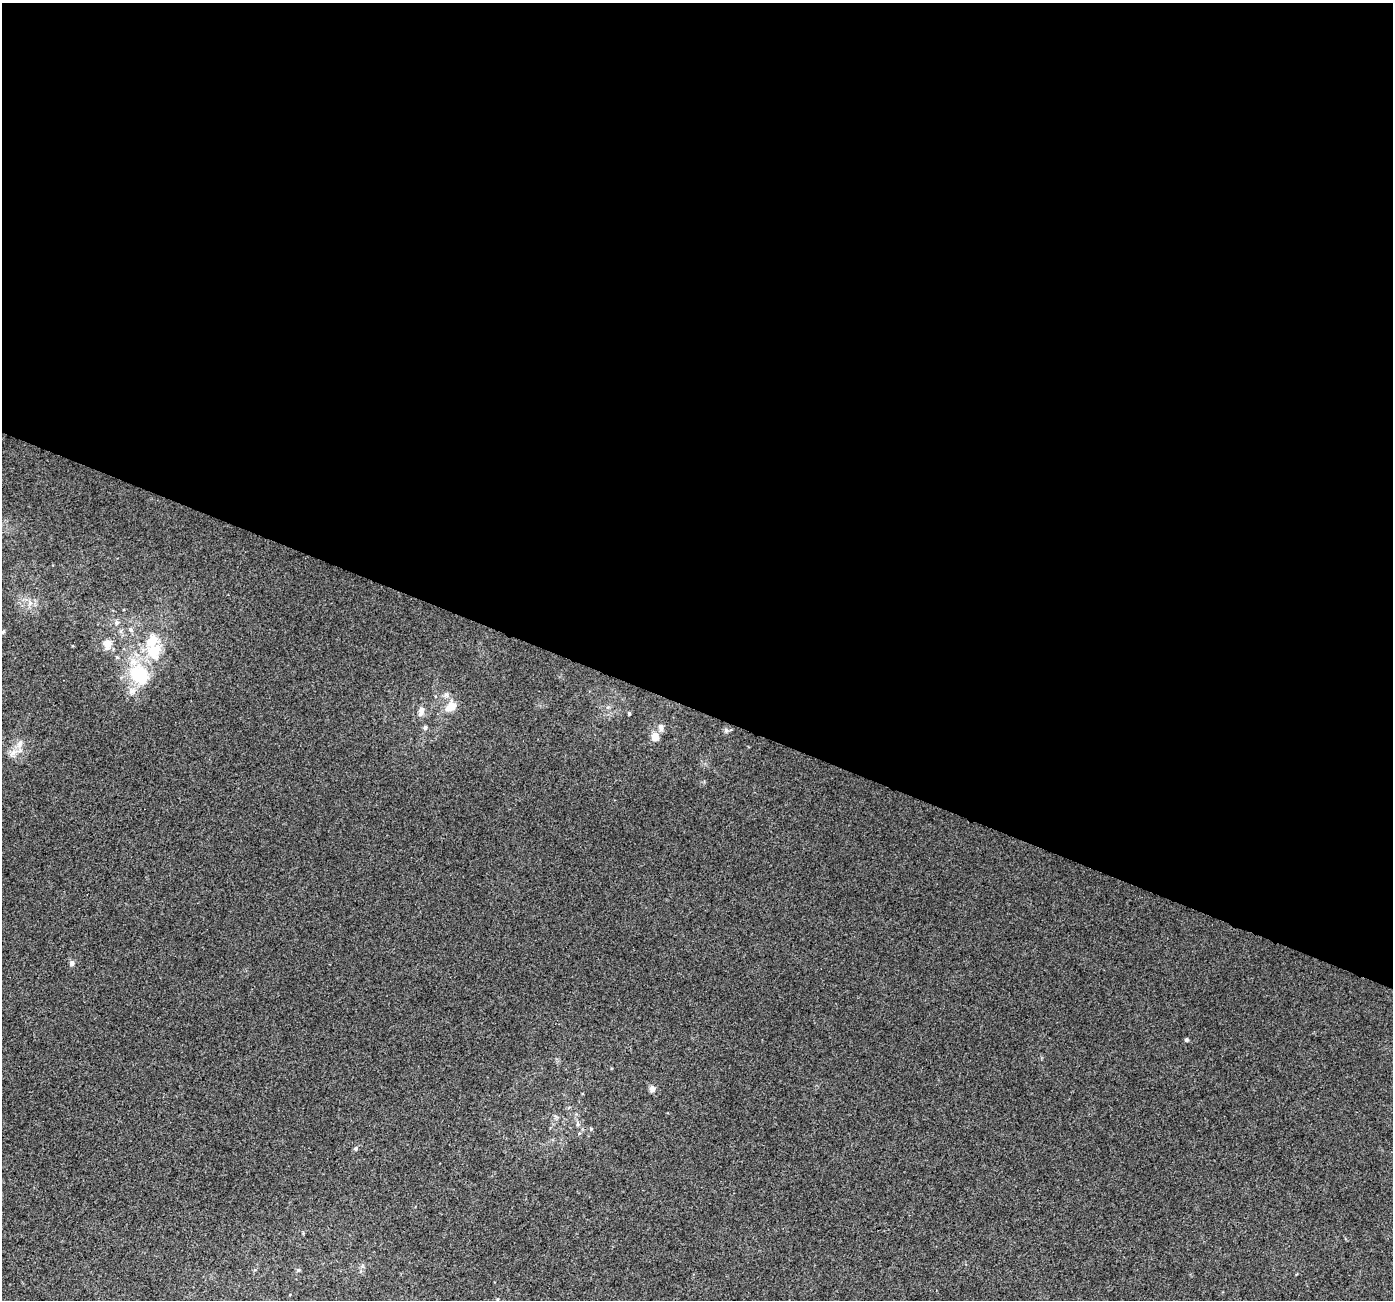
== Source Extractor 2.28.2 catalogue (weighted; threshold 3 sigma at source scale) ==
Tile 3 of 4 x 4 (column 3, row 1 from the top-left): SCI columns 2817-4207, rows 4220-5517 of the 5625 x 5778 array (HDU 1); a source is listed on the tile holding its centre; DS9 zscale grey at full resolution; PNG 1395 x 1302 px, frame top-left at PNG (2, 3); no overlay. Shown black and unused: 55% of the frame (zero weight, under 3 of 4 exposures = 5% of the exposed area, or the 3 px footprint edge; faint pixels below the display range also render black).
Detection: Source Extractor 2.28.2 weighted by HDU 2 'WHT'; one run over the whole footprint, this tile lists its part. Background 0.00162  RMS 0.0036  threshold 0.0163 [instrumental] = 3 sigma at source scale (4.5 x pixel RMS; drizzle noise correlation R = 1.50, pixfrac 1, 0.0396/0.0396 arcsec/px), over >= 5 px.
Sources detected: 22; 3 inside a brighter listed object's ellipse — not listed separately; the other 19 listed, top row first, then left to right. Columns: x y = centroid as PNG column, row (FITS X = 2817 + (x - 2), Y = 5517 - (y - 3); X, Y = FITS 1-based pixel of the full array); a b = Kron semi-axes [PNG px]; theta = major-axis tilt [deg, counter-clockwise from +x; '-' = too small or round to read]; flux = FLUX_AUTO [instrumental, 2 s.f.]
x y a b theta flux
117 623 7 5 22 0.87
131 629 7 6 - 0.87
3 632 5 4 - 0.59
107 645 16 10 89 2.8
154 652 25 20 80 13
139 674 27 21 -48 20
451 706 14 10 39 4.5
422 710 9 7 54 1.7
629 713 4 3 - 0.56
661 727 12 7 -80 1.5
425 728 5 5 - 0.88
726 730 7 5 -45 0.79
655 737 8 7 - 3.7
13 753 13 7 47 2.5
72 963 8 6 86 0.96
1186 1040 6 4 -19 0.49
652 1089 8 7 - 1.5
591 1129 5 4 - 0.43
356 1148 6 5 - 0.75